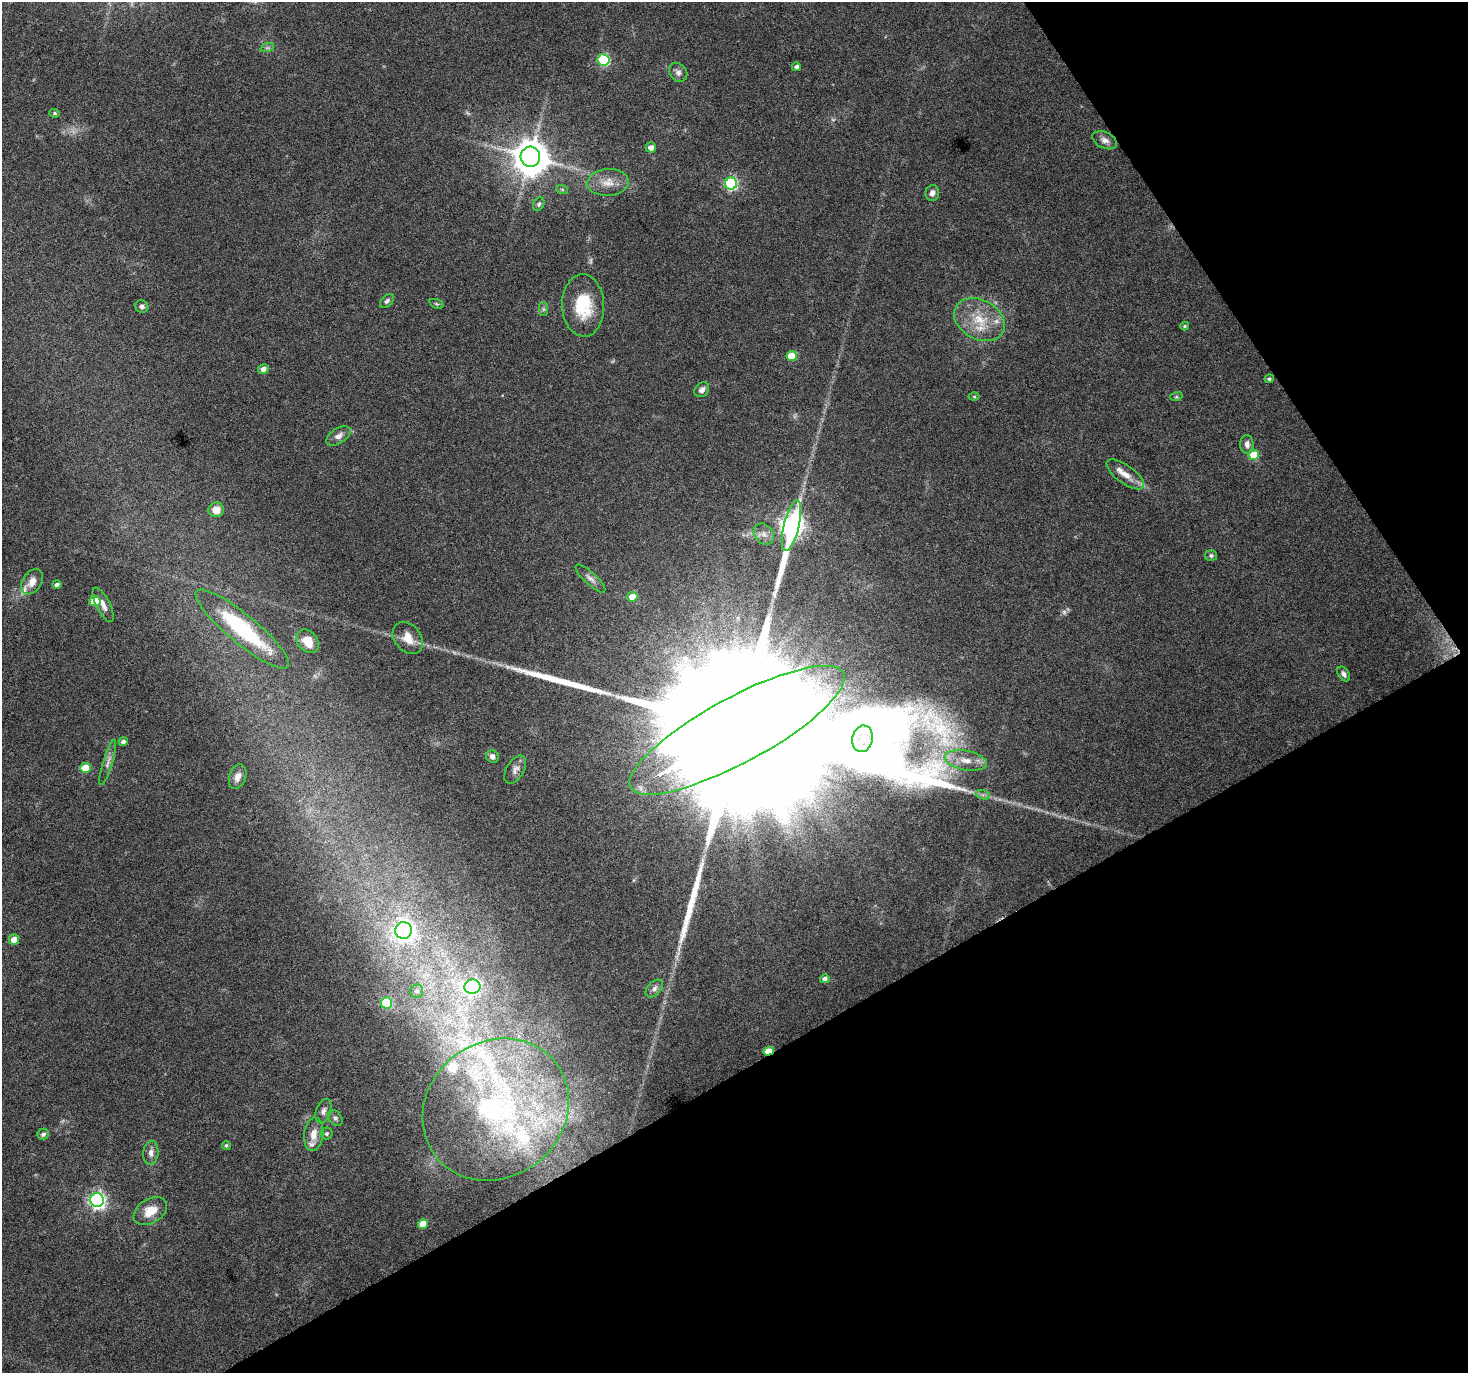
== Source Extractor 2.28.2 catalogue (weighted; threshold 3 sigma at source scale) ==
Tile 12 of 4 x 4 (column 4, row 3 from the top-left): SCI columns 4399-5864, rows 1486-2856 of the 5868 x 5773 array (HDU 1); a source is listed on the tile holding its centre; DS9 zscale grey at full resolution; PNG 1470 x 1375 px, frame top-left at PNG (2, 2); each listed source drawn as its Kron ellipse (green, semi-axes under 4 px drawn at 4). Shown black and unused: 30% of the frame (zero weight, under 4 of 8 exposures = <1% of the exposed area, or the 3 px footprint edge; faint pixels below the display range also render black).
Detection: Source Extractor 2.28.2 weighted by HDU 2 'WHT'; one run over the whole footprint, this tile lists its part. Background 0.0491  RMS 0.0031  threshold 0.0126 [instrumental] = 3 sigma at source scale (4.09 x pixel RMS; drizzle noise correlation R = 1.36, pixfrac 0.8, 0.0396/0.0396 arcsec/px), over >= 5 px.
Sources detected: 88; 4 too faint to see at this stretch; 2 long thin detections or spike segments (spike, bleed or trail) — neither listed nor drawn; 9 inside a brighter listed object's ellipse — not listed separately; the other 73 listed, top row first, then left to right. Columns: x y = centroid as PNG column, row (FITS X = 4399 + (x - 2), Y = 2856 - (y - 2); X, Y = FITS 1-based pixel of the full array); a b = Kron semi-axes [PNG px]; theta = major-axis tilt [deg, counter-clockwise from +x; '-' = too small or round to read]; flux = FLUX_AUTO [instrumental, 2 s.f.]
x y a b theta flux
267 48 7 4 18 0.54
603 60 6 5 - 29
796 67 4 4 - 0.9
678 72 10 8 -50 1.4
55 113 5 4 - 0.42
1105 140 13 8 -25 1.6
651 147 5 5 - 1.7
530 157 10 10 - 720
608 182 21 13 4 4.1
731 184 6 6 - 37
562 189 6 4 -18 0.38
932 193 8 7 - 1.4
539 204 7 5 63 0.63
387 301 8 5 45 0.73
436 304 7 4 -20 0.46
583 305 31 21 -87 13
142 306 7 6 - 0.97
543 309 7 4 -90 0.59
979 320 27 19 -29 9.4
1185 326 4 4 - 0.38
792 356 5 5 - 7.2
263 369 5 5 - 1.6
1269 379 4 4 - 0.54
702 390 8 6 45 1.2
974 397 5 3 - 0.31
1176 397 6 4 18 0.41
338 436 13 7 33 1.7
1247 444 9 6 -89 1.5
1254 455 5 5 - 9.2
1125 474 22 9 -36 3.1
216 510 7 7 - 3.4
791 526 26 8 77 230
764 534 11 9 -50 1.9
1211 555 6 5 - 0.65
590 578 19 6 -43 1.5
32 582 14 9 57 2.8
57 584 4 4 - 0.85
632 597 5 5 - 5.5
95 601 5 5 - 5.4
103 605 19 7 -63 2.2
242 629 59 14 -40 29
408 638 17 13 -49 4
307 641 13 10 -51 4.5
1344 674 8 5 -54 1
737 730 121 32 28 72000
862 739 13 10 80 2.2
123 742 5 4 - 0.99
492 757 6 6 - 1.3
966 760 21 10 -11 4.6
108 762 23 5 73 1.6
85 768 5 5 - 7
515 770 15 8 60 1.7
238 777 13 8 71 1.9
983 795 7 4 -18 0.77
404 931 8 8 - 160
14 940 5 5 - 2.9
825 979 5 4 - 1.1
472 987 8 7 - 71
654 988 10 6 46 1.2
417 991 7 6 - 0.92
386 1003 5 5 - 19
768 1051 5 4 - 6.4
496 1109 76 68 37 89
323 1111 12 7 72 1.4
335 1118 9 6 -53 0.85
43 1134 6 5 - 0.95
314 1134 17 9 84 3.1
327 1134 6 6 - 0.54
226 1145 4 4 - 0.44
151 1153 12 7 85 1.6
97 1200 7 7 - 94
150 1211 18 12 32 4.7
423 1224 5 5 - 4.5
Overlapping masked pixels (flux is a lower limit): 1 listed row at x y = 768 1051